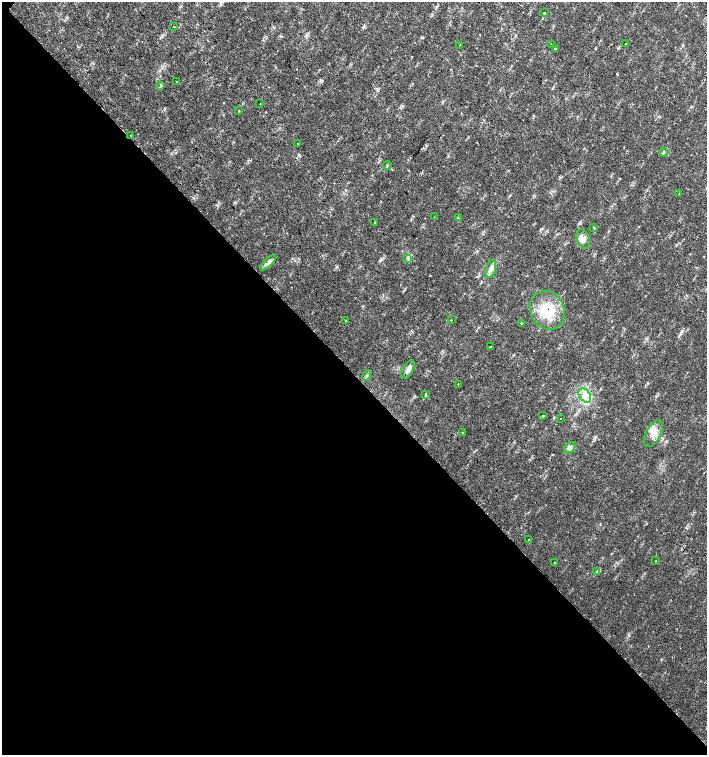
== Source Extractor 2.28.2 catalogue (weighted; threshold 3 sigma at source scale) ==
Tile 14 of 4 x 4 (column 2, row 4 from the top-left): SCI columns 1635-3043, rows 1-1505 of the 6023 x 6029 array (HDU 1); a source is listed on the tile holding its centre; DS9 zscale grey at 2 x 2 block average (1 PNG px = mean of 2 x 2 image px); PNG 709 x 757 px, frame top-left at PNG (2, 2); each listed source drawn as its Kron ellipse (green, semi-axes under 4 px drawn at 4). Shown black and unused: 51% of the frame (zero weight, under 2 of 3 exposures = <1% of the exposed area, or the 3 px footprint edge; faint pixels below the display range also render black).
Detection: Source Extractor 2.28.2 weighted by HDU 2 'WHT'; one run over the whole footprint, this tile lists its part. Background 0.0178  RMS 0.0029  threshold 0.0129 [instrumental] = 3 sigma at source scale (4.5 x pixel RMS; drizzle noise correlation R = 1.50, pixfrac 1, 0.0396/0.0396 arcsec/px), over >= 5 px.
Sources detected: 46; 2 cosmic-ray / hot-pixel residue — neither listed nor drawn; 2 inside a brighter listed object's ellipse — not listed separately; the other 42 listed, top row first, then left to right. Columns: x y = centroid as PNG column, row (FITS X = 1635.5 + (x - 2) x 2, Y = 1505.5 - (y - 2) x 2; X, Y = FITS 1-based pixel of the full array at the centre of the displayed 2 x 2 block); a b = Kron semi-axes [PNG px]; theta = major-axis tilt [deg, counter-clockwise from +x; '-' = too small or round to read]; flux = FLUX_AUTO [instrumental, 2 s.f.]
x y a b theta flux
544 13 2 2 - 1.1
174 27 2 2 - 1.2
552 44 2 2 - 0.84
625 44 2 2 - 0.35
460 45 2 2 - 0.4
555 48 2 2 - 0.88
177 81 2 2 - 0.85
161 85 4 2 - 0.62
260 103 2 2 - 0.33
239 111 2 2 - 0.46
131 135 2 2 - 0.25
298 143 2 2 - 0.72
664 152 4 3 - 0.76
387 165 4 2 - 0.46
679 194 2 2 - 0.32
434 217 2 2 - 0.23
458 218 4 2 - 0.59
374 223 2 2 - 1.4
594 228 2 2 - 1.3
583 239 10 6 -71 3.8
408 258 3 2 - 0.69
268 263 10 4 42 2.2
491 269 9 5 75 3.2
547 310 20 16 -64 23
451 320 2 2 - 0.44
346 321 2 2 - 0.31
522 324 3 2 - 0.6
490 346 2 2 - 0.39
408 370 10 5 61 3
367 375 5 2 - 0.79
458 384 2 2 - 0.25
426 394 3 2 - 0.56
585 395 8 5 -55 4.2
543 416 2 2 - 1.1
560 419 2 2 - 1.1
462 433 2 2 - 0.8
653 434 15 7 62 6.3
570 448 6 5 - 1.9
528 539 2 2 - 0.58
656 561 2 2 - 0.33
555 562 2 2 - 0.29
597 571 4 3 - 0.93
Overlapping masked pixels (flux is a lower limit): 1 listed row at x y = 547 310
Diffuse or blended objects may show on this block-average render without a row.